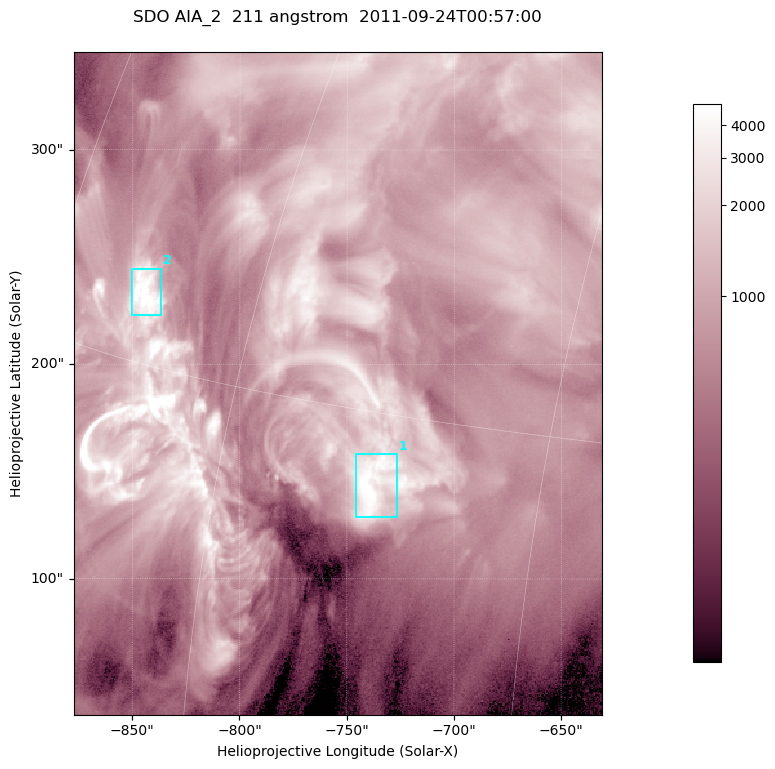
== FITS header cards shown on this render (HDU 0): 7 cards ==
TELESCOP= 'SDO     '           /
INSTRUME= 'AIA_2   '           /
WAVELNTH=                  211 /
WAVEUNIT= 'angstrom'           /
DATE-OBS= '2011-09-24T00:57:00.62' /
CTYPE1  = 'HPLN-TAN'           /
CTYPE2  = 'HPLT-TAN'           /

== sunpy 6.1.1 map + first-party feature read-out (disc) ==
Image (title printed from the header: SDO AIA_2  211 angstrom  2011-09-24T00:57:00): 410 x 514 px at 0.601 arcsec/px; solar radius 956 arcsec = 1592 px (partial field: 2.6% of the solar disc is inside the frame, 100% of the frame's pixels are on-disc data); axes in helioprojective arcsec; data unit not stated in the header (colour bar unlabelled)
Pointing: header CRPIX1/2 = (2038.91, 2046.17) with CRVAL1/2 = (0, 0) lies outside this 410 x 514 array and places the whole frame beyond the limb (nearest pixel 1.41 R_sun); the SolarSoft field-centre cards XCEN/YCEN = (-754.3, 191.1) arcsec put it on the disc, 1313 arcsec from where CRPIX/CRVAL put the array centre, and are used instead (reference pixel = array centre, CRVAL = XCEN/YCEN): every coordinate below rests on XCEN/YCEN
Orientation: roll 0.0564 deg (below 1 deg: not rotated)
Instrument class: DISC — disc imager (sunpy class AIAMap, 211 A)
Bright regions (active regions / flare kernels): reference = the on-disc median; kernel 3 px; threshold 5 sigma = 2549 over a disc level ~816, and >= 1.15x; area >= 210 px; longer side >= 5 px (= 3 arcsec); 2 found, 2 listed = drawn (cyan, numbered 1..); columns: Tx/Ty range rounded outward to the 2 arcsec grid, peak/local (2 s.f.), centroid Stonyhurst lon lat
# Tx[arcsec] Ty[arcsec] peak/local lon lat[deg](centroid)
1 -746..-726 128..158 7.5 -52 +13
2 -852..-836 222..246 7.2 -67 +17